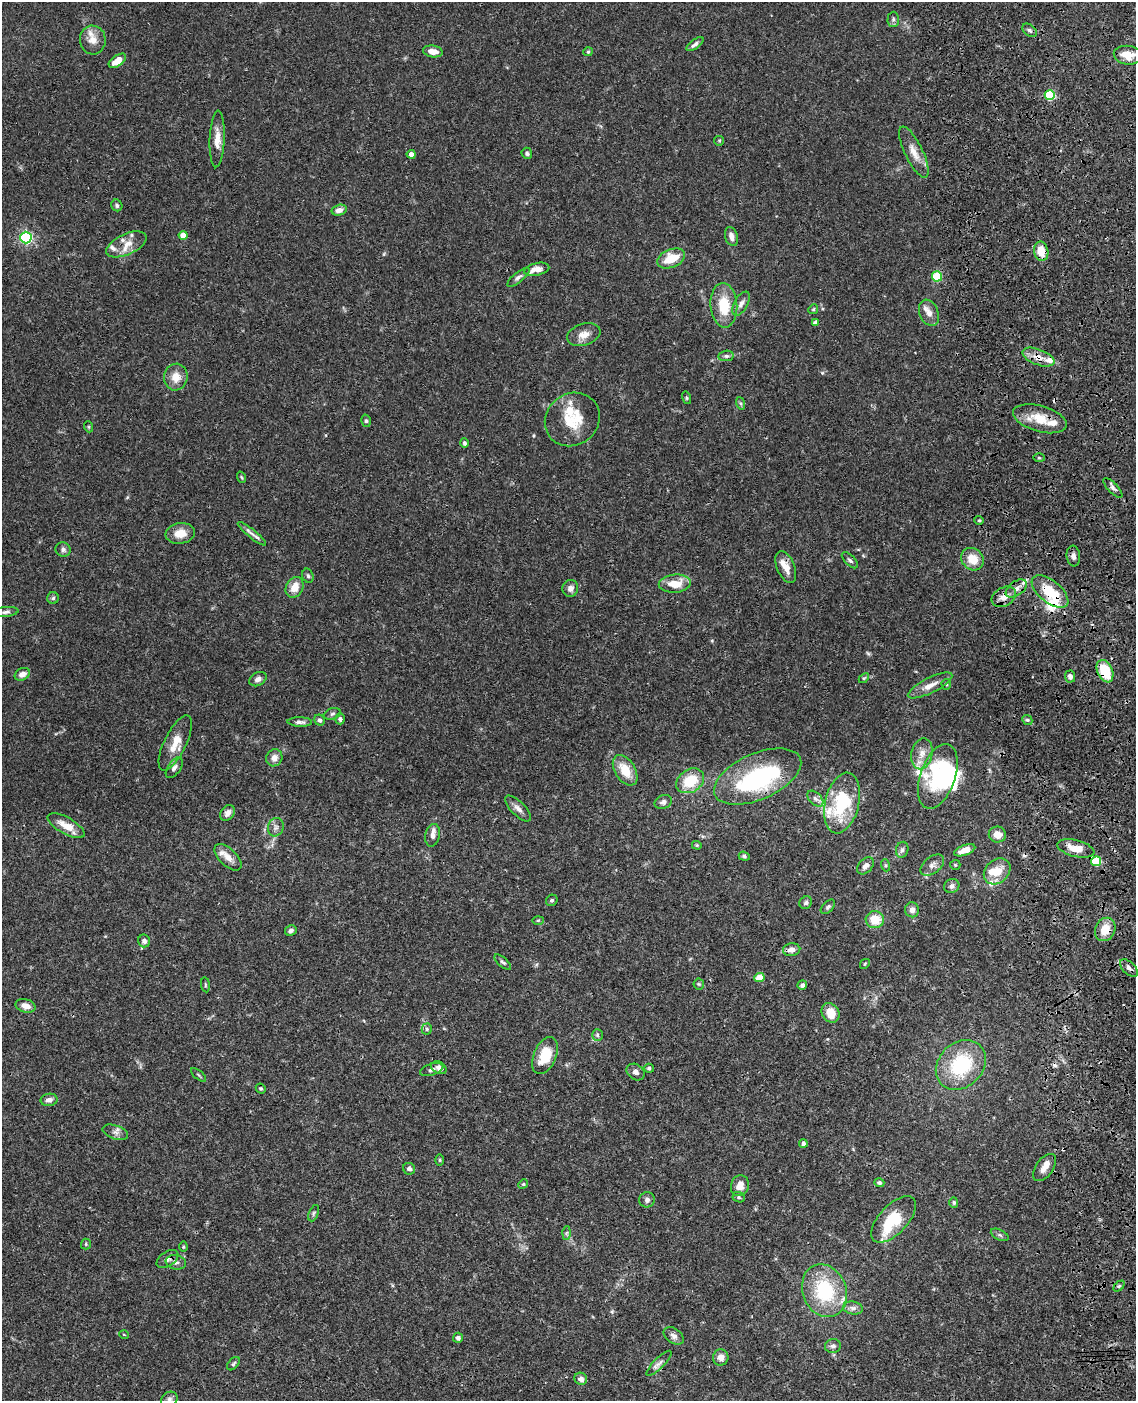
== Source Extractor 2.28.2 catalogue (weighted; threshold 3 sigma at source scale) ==
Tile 6 of 4 x 3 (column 2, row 2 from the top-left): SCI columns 1253-2386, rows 1653-3051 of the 4770 x 4604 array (HDU 1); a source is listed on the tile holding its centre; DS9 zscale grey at full resolution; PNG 1138 x 1403 px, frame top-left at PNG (2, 2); each listed source drawn as its Kron ellipse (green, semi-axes under 4 px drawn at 4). Shown black and unused: <1% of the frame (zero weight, under 3 of 4 exposures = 6% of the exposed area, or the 3 px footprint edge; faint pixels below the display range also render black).
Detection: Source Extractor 2.28.2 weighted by HDU 2 'WHT'; one run over the whole footprint, this tile lists its part. Background 0.0574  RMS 0.003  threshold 0.0137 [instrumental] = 3 sigma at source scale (4.5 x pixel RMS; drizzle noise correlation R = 1.50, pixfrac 1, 0.05/0.05 arcsec/px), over >= 5 px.
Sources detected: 189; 7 inside a brighter object's white glare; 2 cosmic-ray / hot-pixel residue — neither listed nor drawn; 16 inside a brighter listed object's ellipse — not listed separately; the other 164 listed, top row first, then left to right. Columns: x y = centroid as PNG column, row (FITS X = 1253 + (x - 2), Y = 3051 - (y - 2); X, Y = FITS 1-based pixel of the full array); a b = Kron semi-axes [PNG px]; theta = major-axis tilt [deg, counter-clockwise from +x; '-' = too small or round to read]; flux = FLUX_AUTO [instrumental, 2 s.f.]
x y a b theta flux
893 19 7 6 - 0.74
1030 30 8 5 -39 0.78
93 40 14 13 - 3.4
695 44 10 4 37 1
433 51 10 6 -9 2.9
588 52 5 4 - 0.38
1128 55 14 9 -6 5.2
117 61 10 5 35 4
1050 95 5 5 - 19
217 139 28 7 88 3.5
719 141 5 4 - 0.35
914 152 28 9 -64 3.9
527 153 6 5 - 0.6
411 154 4 4 - 1.4
117 205 6 5 - 0.66
339 210 8 5 15 1.8
183 235 4 4 - 2.9
731 236 10 6 -72 1.6
26 238 6 5 - 52
126 244 22 10 24 4
1041 251 10 7 -80 5.7
671 258 14 9 22 6.6
537 269 13 6 13 3.4
937 276 5 5 - 17
518 277 14 5 39 1.1
741 304 13 6 60 1.6
724 305 22 13 -86 9.4
813 309 5 4 - 0.4
929 313 14 9 -67 2.3
815 322 4 4 - 1.1
584 335 17 10 18 2.9
726 356 7 5 8 0.8
1038 357 17 8 -20 3.1
176 377 13 11 81 3.7
687 398 6 4 -73 0.41
740 403 6 4 -71 0.54
572 419 28 25 38 11
1040 419 28 13 -16 7.4
366 421 6 5 - 0.55
89 427 5 3 - 0.3
465 443 4 4 - 0.54
1039 458 5 3 - 0.35
241 477 6 3 -70 0.32
1113 488 13 5 -46 0.91
979 520 4 4 - 0.39
180 533 15 10 8 4.2
252 534 18 4 -39 1.4
63 549 8 7 - 1.1
1073 556 10 7 -84 1.2
972 559 12 10 -44 5.3
850 560 10 5 -44 0.77
786 567 17 9 -67 3.1
308 576 7 5 -73 0.69
675 584 16 9 4 5.5
295 587 11 8 60 3.9
570 588 8 7 - 1.4
1016 588 12 7 36 1.9
1050 592 22 11 -39 11
1004 597 13 9 29 2.6
53 598 6 5 - 0.63
6 612 13 5 6 0.9
1105 671 12 7 -66 12
22 674 8 5 26 1.7
1070 676 6 5 - 1.2
864 678 6 3 44 0.37
258 679 9 6 29 1.3
946 684 5 4 - 0.43
930 685 24 7 26 3.2
332 714 9 5 19 0.66
340 719 5 5 - 0.76
320 720 6 5 - 0.87
1027 720 5 4 - 0.46
300 722 12 5 -1 1.1
175 743 30 11 64 5.1
922 754 15 10 77 3.3
274 758 9 8 - 2
174 768 12 6 56 1.1
625 770 17 10 -58 6.4
758 776 46 23 23 24
938 776 33 17 71 27
690 781 15 11 33 9
815 799 9 6 -45 1.1
663 802 9 7 24 1.2
842 803 31 17 76 19
518 808 17 7 -45 1.8
227 813 8 6 55 1.5
66 826 21 8 -29 4.3
276 827 9 7 71 1.2
433 835 11 7 77 1.4
997 835 8 8 - 2.7
697 845 5 4 - 0.35
1076 848 19 8 -14 4.4
902 850 8 6 74 0.86
965 850 11 5 20 3.3
744 856 6 4 -21 0.56
228 857 17 8 -44 2.7
1096 861 5 5 - 15
885 865 6 4 -71 0.44
932 865 13 8 39 1.6
955 865 5 5 - 0.4
865 866 10 6 47 1.5
997 871 15 11 43 5.1
952 886 8 6 28 1
552 900 6 5 - 0.54
806 903 6 6 - 0.67
828 907 9 5 45 0.65
912 910 7 7 - 1.4
538 920 6 4 1 0.32
875 920 9 8 - 5.9
1105 929 12 10 64 5.4
291 930 6 5 - 0.88
144 941 6 6 - 1.1
792 950 9 6 5 1.8
503 962 10 4 -41 0.71
865 964 5 3 - 0.3
1129 968 11 6 -43 1.3
759 978 5 4 - 6.8
699 984 5 5 - 0.43
205 985 7 3 -82 0.39
802 985 5 4 - 0.86
25 1006 10 6 -14 2.2
831 1013 10 8 -59 4.8
427 1029 5 5 - 0.5
597 1035 6 5 - 0.52
545 1056 19 11 67 7.5
961 1065 27 22 43 21
439 1068 8 6 -29 1.2
649 1068 5 4 - 0.55
432 1070 12 5 19 0.96
636 1072 10 7 -35 1.3
198 1075 9 3 -40 0.41
261 1089 5 4 - 0.46
49 1100 8 6 8 1.4
115 1132 13 7 -19 1.5
803 1143 4 4 - 1
439 1160 6 4 -89 0.38
1044 1167 15 8 55 2.3
409 1169 6 5 - 0.94
879 1183 5 4 - 0.7
523 1184 5 4 - 0.4
740 1186 10 9 - 2.7
739 1197 6 5 - 0.44
647 1200 8 7 - 1
954 1202 5 4 - 0.47
314 1213 8 4 67 0.57
894 1219 29 14 47 13
566 1233 6 4 88 0.47
1000 1235 9 5 -27 0.71
86 1244 5 5 - 0.38
183 1247 5 4 - 0.36
167 1259 12 7 34 1.4
176 1262 10 7 -10 1.2
1119 1286 6 4 44 0.38
824 1291 27 22 -69 21
853 1308 10 6 -9 1.2
124 1335 5 3 - 0.22
674 1336 11 7 -35 1.4
458 1338 5 5 - 0.84
833 1346 8 7 - 1.1
721 1357 8 7 - 1.9
659 1363 17 5 45 1.5
233 1364 8 5 46 0.55
581 1379 6 6 - 1.4
169 1399 8 7 - 0.96
Overlapping masked pixels (flux is a lower limit): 8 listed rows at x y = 1041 251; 1038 357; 1050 592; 1004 597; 1105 671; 1105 929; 1129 968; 167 1259
Isophote crosses this tile's border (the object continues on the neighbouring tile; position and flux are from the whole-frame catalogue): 2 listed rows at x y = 1128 55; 169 1399